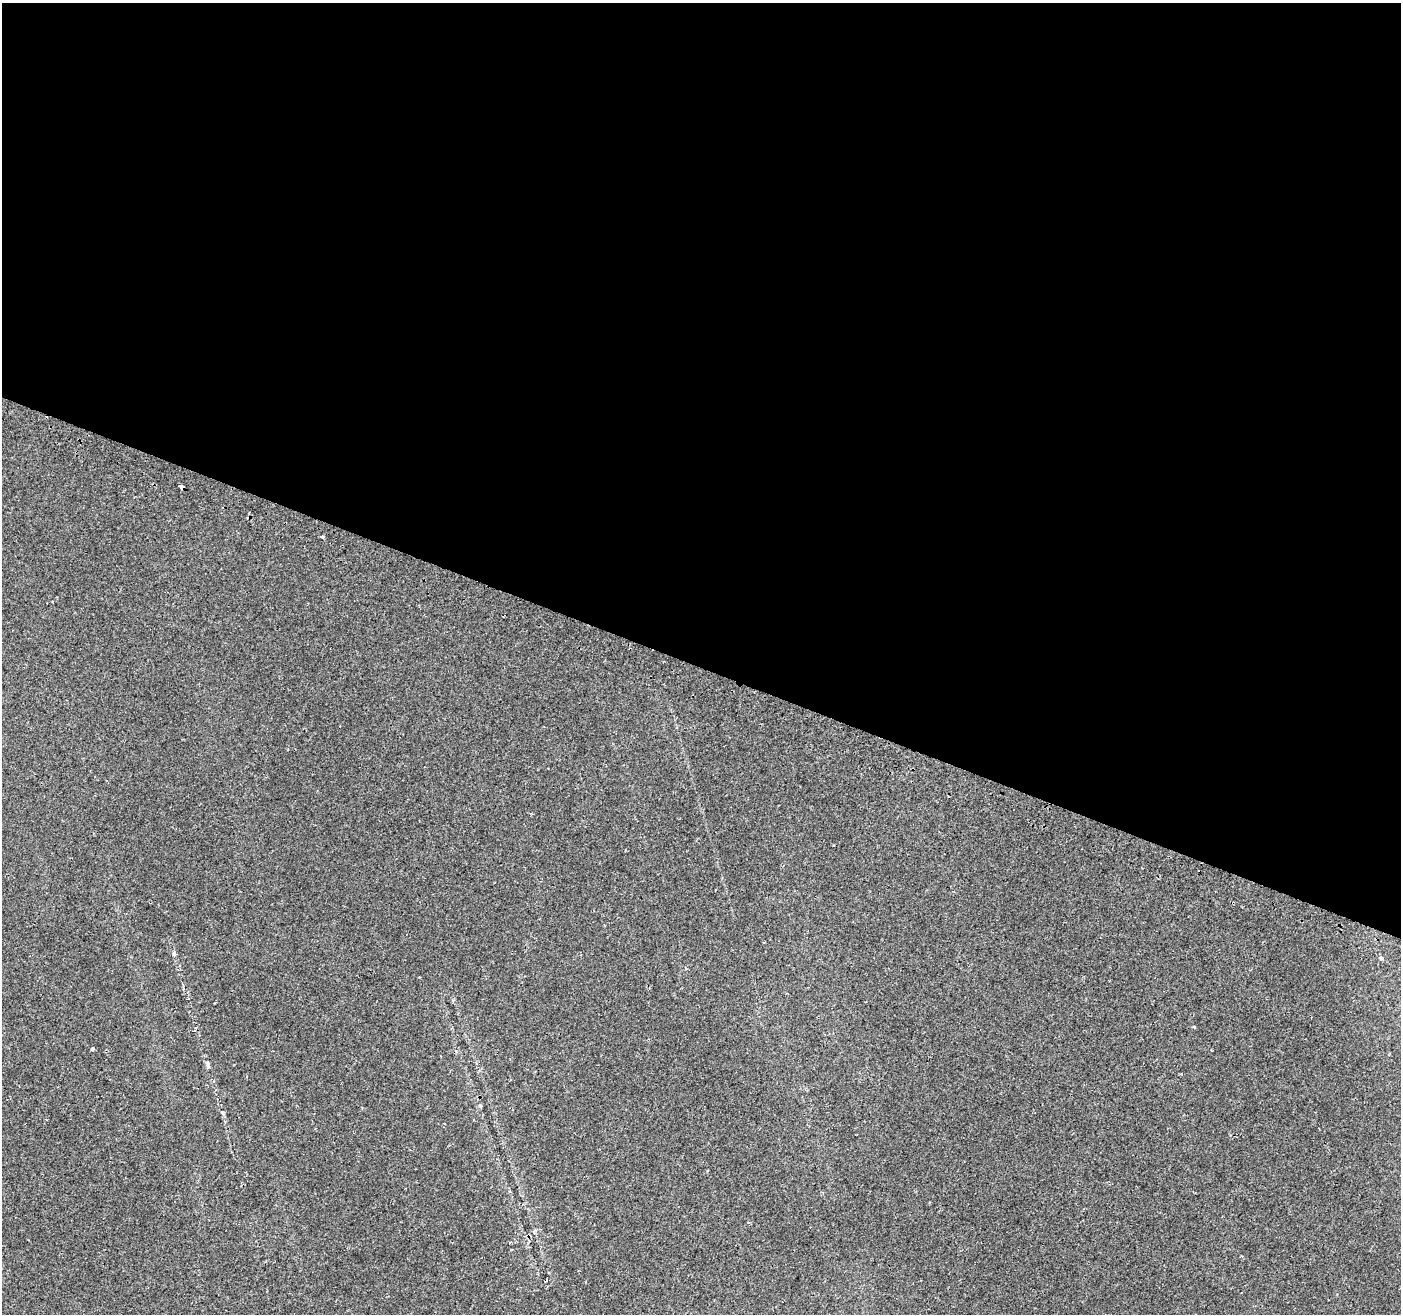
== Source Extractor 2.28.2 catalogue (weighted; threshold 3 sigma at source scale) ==
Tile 3 of 4 x 4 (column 3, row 1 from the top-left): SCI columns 2812-4210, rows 4173-5484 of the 5630 x 5788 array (HDU 1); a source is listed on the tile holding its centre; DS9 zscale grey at full resolution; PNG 1403 x 1316 px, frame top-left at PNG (2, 3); no overlay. Shown black and unused: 51% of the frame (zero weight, under 2 of 3 exposures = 2% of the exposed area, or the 3 px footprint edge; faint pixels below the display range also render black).
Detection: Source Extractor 2.28.2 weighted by HDU 2 'WHT'; one run over the whole footprint, this tile lists its part. Background 0.0647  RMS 0.0089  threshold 0.04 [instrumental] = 3 sigma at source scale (4.5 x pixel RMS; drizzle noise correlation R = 1.50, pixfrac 1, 0.0396/0.0396 arcsec/px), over >= 5 px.
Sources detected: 9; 2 cosmic-ray / hot-pixel residue — not listed; the other 7 listed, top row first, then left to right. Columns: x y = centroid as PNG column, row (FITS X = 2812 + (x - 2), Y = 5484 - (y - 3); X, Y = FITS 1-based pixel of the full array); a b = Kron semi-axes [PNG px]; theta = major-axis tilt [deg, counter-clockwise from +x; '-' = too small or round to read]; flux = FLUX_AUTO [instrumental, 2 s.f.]
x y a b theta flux
181 486 4 3 - 11
322 537 4 3 - 2.8
174 954 6 5 - 1.5
1381 958 4 4 - 4.5
1194 1027 4 3 - 1.3
92 1049 4 3 - 3.1
208 1065 14 5 -75 2.6
Overlapping masked pixels (flux is a lower limit): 1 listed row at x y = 181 486